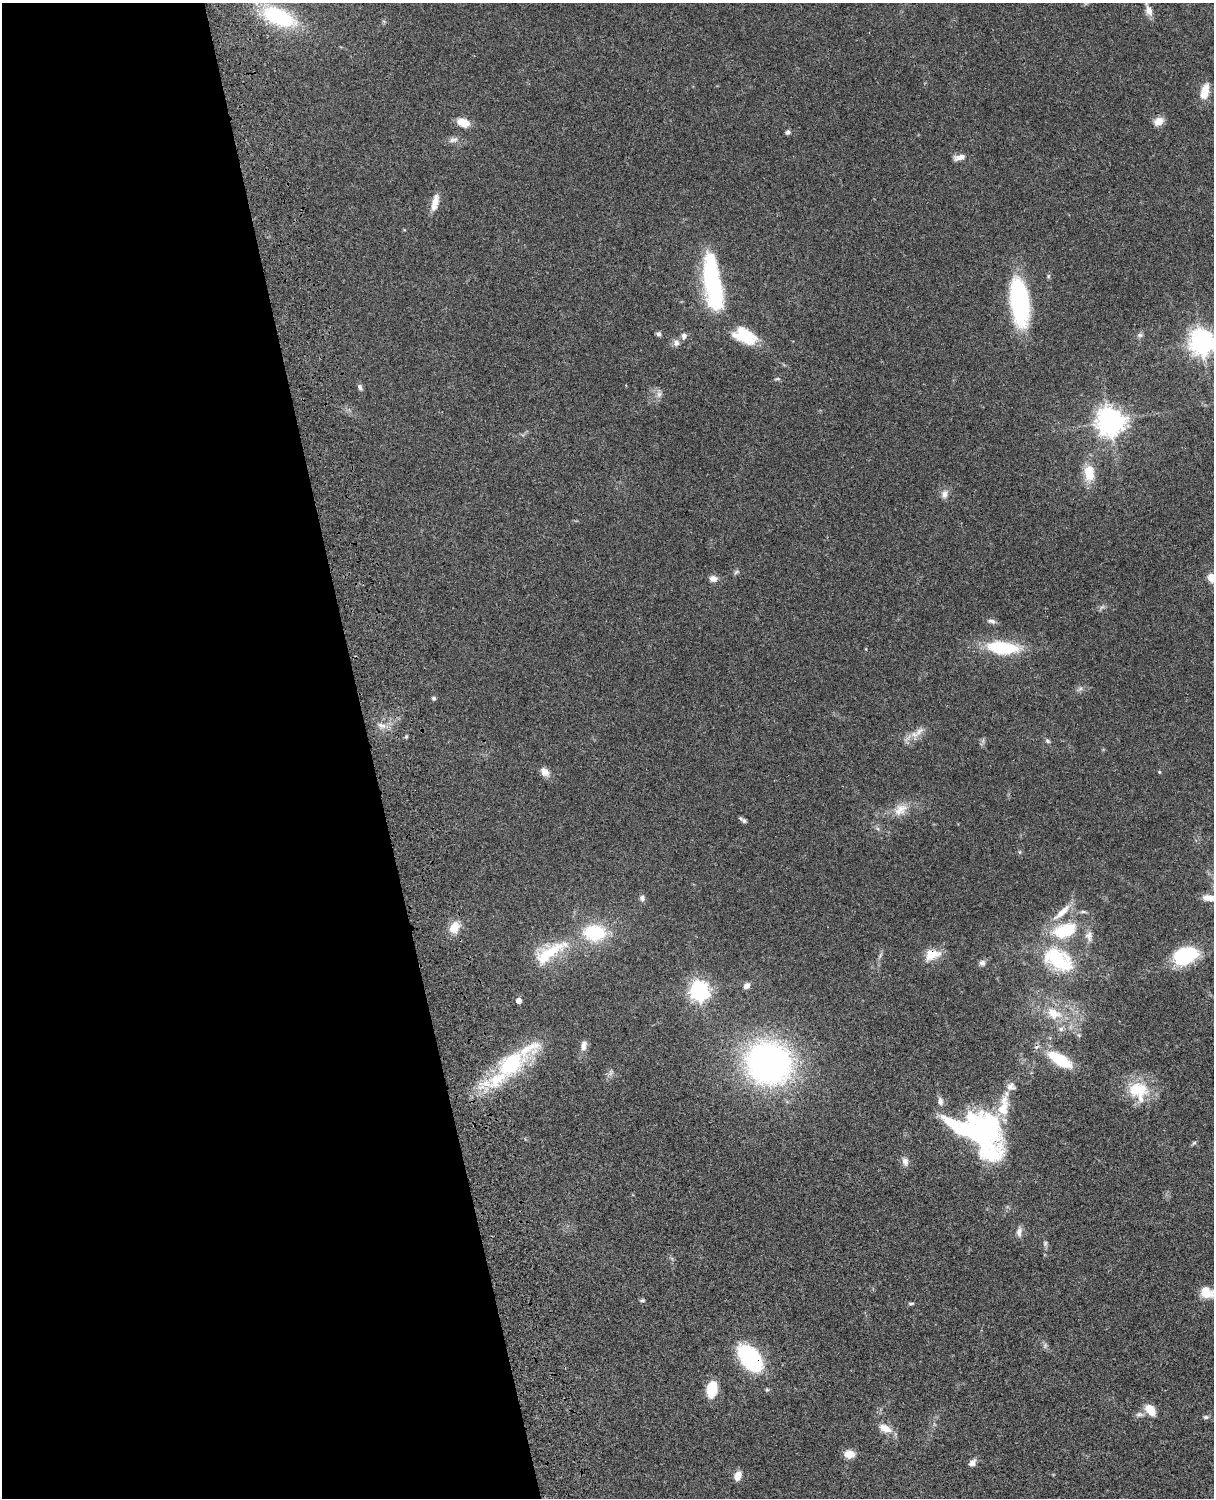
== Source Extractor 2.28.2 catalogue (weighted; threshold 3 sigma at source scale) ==
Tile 5 of 4 x 3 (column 1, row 2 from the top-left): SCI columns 122-1333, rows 1773-3268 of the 5087 x 4928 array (HDU 1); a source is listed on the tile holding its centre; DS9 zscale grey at full resolution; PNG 1216 x 1500 px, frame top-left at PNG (2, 3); no overlay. Shown black and unused: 31% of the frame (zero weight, under 3 of 4 exposures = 6% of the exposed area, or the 3 px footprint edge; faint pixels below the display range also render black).
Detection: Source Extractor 2.28.2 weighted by HDU 2 'WHT'; one run over the whole footprint, this tile lists its part. Background 0.0804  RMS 0.0059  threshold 0.0263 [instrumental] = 3 sigma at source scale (4.5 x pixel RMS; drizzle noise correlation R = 1.50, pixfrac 1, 0.05/0.05 arcsec/px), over >= 5 px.
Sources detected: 93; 1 too faint to see at this stretch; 2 inside a brighter object's white glare — not listed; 7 inside a brighter listed object's ellipse — not listed separately; the other 83 listed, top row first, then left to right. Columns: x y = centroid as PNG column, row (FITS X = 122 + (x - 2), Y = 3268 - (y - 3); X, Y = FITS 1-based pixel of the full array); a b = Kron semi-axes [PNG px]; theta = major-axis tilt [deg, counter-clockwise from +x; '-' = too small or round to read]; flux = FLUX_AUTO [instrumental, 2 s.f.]
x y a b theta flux
1149 10 15 8 -68 4.3
278 17 43 20 -23 48
1205 92 19 9 76 8.9
1158 121 12 9 22 4.8
463 123 13 8 -19 8.9
788 132 6 5 - 1.3
453 140 13 7 11 2.8
960 157 14 6 12 3.7
435 202 22 8 77 6.3
1048 276 6 5 - 0.88
712 283 61 17 -81 73
1019 302 44 16 -82 84
658 334 7 5 -4 1.4
746 335 27 16 -35 18
1140 335 7 6 - 1.4
684 336 8 7 - 2.3
1202 342 8 8 - 580
677 343 8 8 - 2.5
777 379 8 3 5 0.8
360 387 8 6 -72 1.6
659 394 7 7 - 2
1110 421 9 8 - 700
1089 473 17 11 -86 13
944 494 12 8 87 3.2
736 572 7 4 45 1.1
1211 578 6 5 - 12
713 579 10 8 -4 3.1
991 621 12 6 -11 2
1002 648 36 14 -5 33
1080 688 7 5 1 1.3
433 698 6 5 - 0.95
382 725 14 6 -18 3.4
919 731 19 7 44 4.8
406 737 6 4 2 0.75
1047 741 7 5 -28 1.1
545 772 12 9 -44 4
1159 772 4 4 - 0.54
900 809 21 13 39 8.3
744 821 7 6 - 1.5
1020 852 6 4 -71 0.69
642 898 8 6 -78 1.7
1209 898 17 8 -9 6.6
1062 912 32 9 42 9.6
1083 912 9 4 -1 1.2
454 927 14 10 58 8.6
1065 930 28 15 19 30
594 933 27 19 -2 29
1089 936 15 9 -85 3.9
548 953 48 16 34 25
932 954 22 13 13 8.9
880 955 8 3 46 0.94
1185 956 26 16 22 37
1058 960 39 23 -32 43
982 963 9 7 16 2
747 986 7 6 - 2.9
699 991 8 7 - 300
519 1001 5 4 - 4
1054 1013 24 15 -29 16
1079 1035 6 4 -71 0.99
583 1046 13 8 82 3.4
1060 1060 29 12 -31 24
768 1063 38 34 -30 210
511 1064 42 26 37 47
1138 1089 29 21 -4 22
940 1101 11 7 -79 2.8
1004 1109 26 16 76 13
961 1128 40 22 -21 80
1194 1143 7 4 37 0.94
905 1161 12 8 -73 3
1019 1232 14 7 89 2.8
1045 1243 7 6 - 1.3
1206 1292 17 12 -35 8.5
642 1300 7 4 7 0.85
911 1304 8 4 5 0.96
750 1358 19 11 -49 91
712 1389 15 9 80 17
1150 1410 14 9 -48 7.8
1139 1414 12 6 1 2.1
1206 1417 7 5 1 1.2
885 1428 16 9 -25 6.5
849 1454 11 8 1 6.3
972 1463 11 7 52 2.8
738 1476 11 7 62 4.3
Overlapping masked pixels (flux is a lower limit): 2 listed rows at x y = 932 954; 750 1358
Isophote crosses this tile's border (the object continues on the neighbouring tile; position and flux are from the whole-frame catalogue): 4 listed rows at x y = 1202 342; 1211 578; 1209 898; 1206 1292